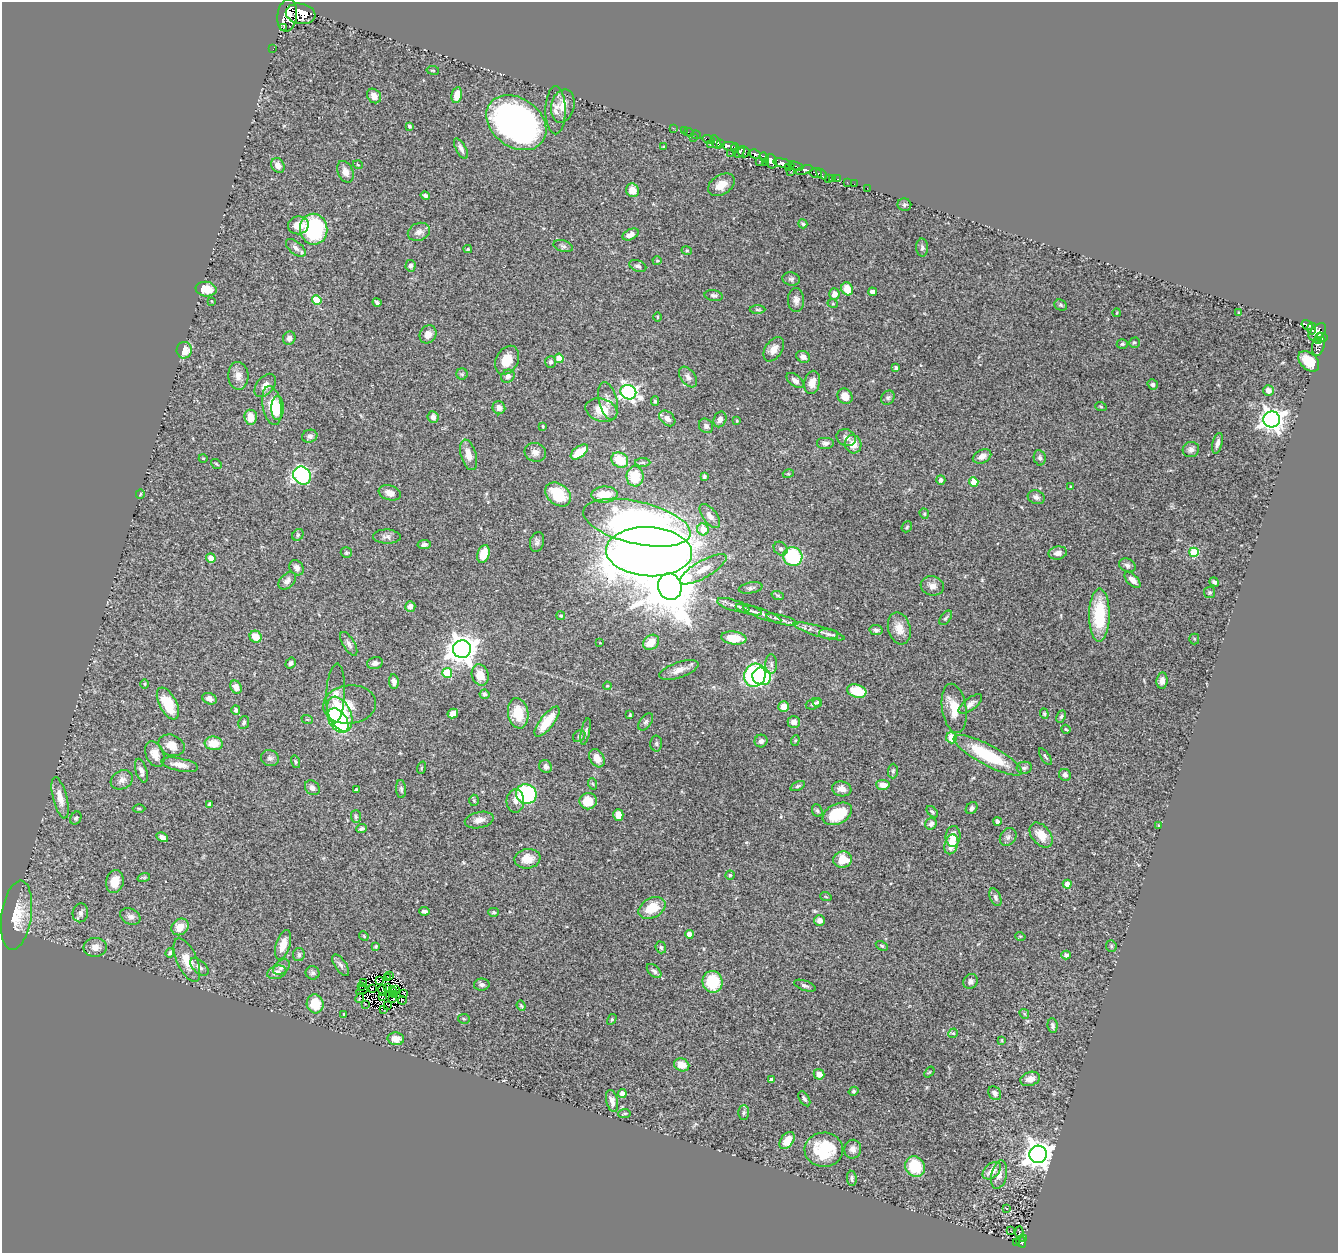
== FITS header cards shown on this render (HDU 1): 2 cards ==
NAXIS1  =                 1336
NAXIS2  =                 1251

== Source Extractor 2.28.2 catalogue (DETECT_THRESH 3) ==
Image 1336 x 1251 px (HDU 1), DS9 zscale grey, 1 PNG px = 1 image px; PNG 1340 x 1255 px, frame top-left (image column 1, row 1251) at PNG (2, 2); each listed source drawn as its Kron ellipse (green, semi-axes under 4 px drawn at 4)
Background 0.543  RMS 0.037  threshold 0.11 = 3 sigma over >= 5 px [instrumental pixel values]
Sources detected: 395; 9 with non-positive FLUX_AUTO (blend fragments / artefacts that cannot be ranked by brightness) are neither listed nor drawn; the other 386 listed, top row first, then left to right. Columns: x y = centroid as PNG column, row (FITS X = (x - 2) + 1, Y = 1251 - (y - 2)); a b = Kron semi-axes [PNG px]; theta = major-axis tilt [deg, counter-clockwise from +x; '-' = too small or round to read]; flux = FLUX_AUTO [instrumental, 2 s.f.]
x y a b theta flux
301 14 15 10 -10 1500
287 15 16 10 82 1800
283 28 3 2 - 12000
273 49 2 2 - 5.6
433 70 6 3 -9 2.4
457 95 8 5 79 30
374 96 8 6 -50 15
563 106 17 11 76 30
556 110 24 10 90 23
516 123 32 24 -36 960
409 126 4 3 - 4.4
673 128 3 2 - 3
684 131 2 2 - 5.2
689 132 5 2 - 6.5
696 135 5 3 - 21
693 138 3 2 - 37
709 140 6 3 -15 17
716 142 7 4 -60 280
720 144 4 3 - 290
710 145 3 2 - 15
730 146 7 3 -7 310
663 147 3 3 - 2.5
735 148 4 4 - 120
461 149 11 5 -61 9.9
740 152 6 3 58 140
744 152 6 5 - 110
730 153 3 2 - 38
755 154 5 4 - 320
764 157 5 4 - 200
760 161 4 3 - 35
771 161 7 5 -66 360
765 163 3 3 - 38
784 163 11 4 -15 730
278 165 8 6 -55 14
358 165 5 3 - 2
796 166 7 2 -18 81
788 168 3 3 - 66
804 170 9 4 18 370
345 172 11 7 -66 15
791 172 4 2 - 56
816 173 6 5 - 140
822 174 6 3 -42 37
833 178 3 3 - 28
828 179 3 2 - 7.3
838 179 3 2 - 9
847 182 2 2 - 1.7
854 184 2 2 - 2.7
721 185 14 9 32 31
867 188 3 2 - 7.4
633 190 7 6 - 30
425 196 5 4 - 5.5
904 205 7 6 - 4.9
803 224 5 4 - 4
298 225 10 9 - 26
314 229 15 13 -82 220
419 232 11 8 23 13
631 234 8 5 24 15
563 246 10 5 -16 7.2
296 248 11 6 -39 11
922 248 9 6 -88 7
468 249 4 3 - 3
687 251 5 3 - 2.5
657 261 4 4 - 2.9
410 266 6 5 - 6.9
638 266 9 5 -23 7.7
791 279 9 6 -8 6.4
206 289 10 7 -8 38
847 289 7 5 -60 36
872 292 4 4 - 18
834 294 6 5 - 14
714 295 9 5 -10 6.8
317 300 5 4 - 81
796 300 12 8 -88 13
212 301 3 2 - 1.7
377 302 4 3 - 4.7
833 304 5 3 - 2.3
1061 305 7 5 -24 4.3
757 310 8 3 -1 3.2
1239 312 4 3 - 2
1117 313 4 3 - 1.9
657 317 5 3 - 2.2
1307 325 6 4 -34 130
1312 329 6 3 87 100
1317 332 10 6 43 190
428 334 9 8 - 17
1321 337 6 4 10 160
289 338 7 6 - 9
1318 341 4 3 - 43
1134 343 5 5 - 3.9
1122 344 5 4 - 3.4
1318 344 12 6 79 190
774 349 13 8 58 19
184 350 8 7 - 40
803 357 7 5 -27 9.5
559 358 4 4 - 30
507 360 15 11 62 39
1309 361 12 8 -43 44
551 362 6 5 - 7.2
896 368 4 4 - 7
462 374 6 5 - 4.3
238 376 14 10 -86 18
508 376 7 6 - 9.3
688 377 12 7 -54 12
795 380 10 5 -38 10
812 382 12 7 77 20
1153 384 5 5 - 5.8
265 385 13 8 50 18
1268 390 5 5 - 15
628 392 8 7 - 640
845 396 8 7 - 25
888 398 7 6 - 5.7
608 401 19 9 -76 22
655 401 5 4 - 3.1
272 406 20 9 -80 63
1101 407 6 3 -20 2.7
278 408 12 6 90 34
499 408 7 6 - 12
601 410 16 11 -16 50
251 417 7 6 - 26
433 417 6 5 - 13
667 418 9 6 -42 13
720 419 8 6 66 10
1272 419 8 8 - 1900
737 421 4 3 - 2.5
543 426 3 2 - 2.1
706 426 8 6 -48 7.5
310 436 8 6 17 8.4
846 438 10 8 -25 11
825 443 9 6 0 7.6
1217 443 11 5 76 11
853 444 9 8 - 27
1191 449 8 7 - 9.5
535 452 11 9 -20 13
579 452 10 5 37 53
469 455 16 7 -74 25
982 456 10 6 24 16
203 458 4 3 - 1.9
1040 458 8 6 -79 5.6
620 460 9 7 -32 59
643 462 7 4 0 4
216 464 6 4 -37 3
788 474 5 3 - 2.2
302 476 9 8 - 380
635 476 10 8 89 66
704 477 3 3 - 3.9
941 480 5 4 - 6.6
974 482 5 4 - 39
1071 487 4 3 - 4.4
390 493 11 7 -18 17
140 494 5 4 - 3.1
558 494 14 10 -38 76
605 495 13 8 2 48
1036 497 9 6 -20 8.4
924 514 5 4 - 3.2
710 516 14 7 -54 16
637 523 55 21 -13 1200
907 527 6 4 49 3.7
703 529 6 5 - 39
298 535 6 5 - 4.2
387 537 14 7 -1 10
537 542 10 7 76 7.6
424 544 6 4 10 7.1
781 549 7 6 - 7.3
649 552 43 24 -3 4800
1194 552 5 4 - 130
346 553 6 5 - 3.5
1058 553 9 6 12 14
483 554 9 6 72 49
793 557 10 9 - 150
211 558 5 4 - 18
1127 565 8 6 -28 8.1
297 568 8 6 -53 11
703 569 26 8 30 32
1132 580 10 5 -45 14
287 581 10 6 43 11
1214 582 5 4 - 6.4
932 586 12 9 -15 14
670 587 13 11 -74 13000
751 588 12 5 10 7.3
1210 592 5 5 - 4.1
778 596 6 4 -20 3.5
733 605 17 5 -17 13
410 606 5 5 - 11
749 610 13 4 -16 9.4
762 614 20 5 -21 14
1099 615 26 10 89 120
561 616 4 4 - 3.4
946 618 8 5 52 5.1
782 620 16 4 -15 9.3
899 628 16 11 -75 28
876 630 6 5 - 5.7
819 631 26 5 -16 19
828 634 9 5 -6 8.7
256 637 6 5 - 37
734 638 13 6 -6 53
1194 639 5 5 - 3.2
651 642 9 6 40 38
600 643 3 2 - 1.4
349 644 13 6 -59 11
462 649 9 9 - 3100
291 663 6 4 56 5.7
375 663 8 6 14 8.8
771 664 10 6 -89 7.5
679 670 20 7 19 23
447 673 5 5 - 91
480 675 11 8 -72 34
755 675 12 10 66 450
762 676 9 8 - 200
1162 681 8 5 83 13
394 682 7 4 -83 9.4
145 684 5 3 - 2.5
607 686 4 3 - 2.2
236 687 7 5 -57 17
857 691 10 6 -16 69
336 694 30 9 87 24
484 694 5 5 - 4.5
209 699 7 5 -24 13
817 702 4 4 - 2.9
168 703 17 8 -63 72
350 704 26 19 6 39
813 704 7 5 18 6.3
970 704 14 6 37 11
784 706 5 5 - 27
954 708 25 12 -81 43
236 710 5 4 - 5.5
518 713 15 10 -80 58
340 714 18 11 -66 290
453 714 5 4 - 23
1044 714 5 4 - 3.1
630 715 3 3 - 2.6
1061 716 6 4 62 3.9
307 719 6 3 -19 2.7
338 720 14 8 -58 160
547 722 18 7 52 53
646 722 10 5 53 6.3
794 722 6 6 - 14
244 723 7 5 69 5.6
1066 729 5 3 - 2.3
586 731 14 4 79 7.4
579 736 7 5 42 5.9
952 738 5 5 - 45
795 740 5 4 - 3
761 741 6 6 - 8.5
214 743 9 7 -7 37
656 744 8 6 -89 4.4
172 745 13 10 -22 25
155 754 13 9 -66 23
988 755 38 10 -28 150
1045 757 10 3 -56 4.4
270 758 9 8 - 8.1
597 758 10 7 -60 27
296 762 6 4 -74 3.4
180 765 18 6 -11 22
546 767 7 6 - 9.1
421 768 6 4 72 2
1024 768 7 6 - 6.5
141 771 12 5 -73 12
893 771 7 5 89 4.8
1065 775 6 5 - 9.6
122 780 11 9 29 13
593 784 6 3 -70 2.7
883 785 6 5 - 20
798 786 8 4 25 4.3
312 788 8 6 -44 10
401 789 9 5 -86 5.8
842 789 10 7 -10 16
356 790 3 3 - 6.6
526 794 10 10 - 210
60 798 21 7 -76 28
474 800 6 5 - 3.3
515 801 11 9 -89 15
588 801 8 8 - 43
210 804 4 4 - 12
139 808 6 4 -1 3
972 808 7 5 48 6.5
817 811 6 5 - 4.1
932 812 7 4 -41 3.5
837 814 15 10 26 85
618 815 6 5 - 23
356 816 6 5 - 4.4
76 818 7 5 62 4.7
479 820 14 8 12 18
997 821 4 4 - 10
931 824 6 5 - 9.7
1159 826 3 3 - 3.3
361 828 5 4 - 5.5
1041 835 14 9 -50 33
953 836 10 7 85 24
162 837 6 4 -28 11
1008 837 10 7 52 8.5
951 844 10 6 74 32
527 859 13 9 9 29
843 859 9 8 - 46
730 875 4 4 - 2.8
144 877 6 4 19 3.2
115 882 11 8 77 31
1067 884 4 4 - 27
826 897 6 3 -19 2.3
995 897 9 5 -67 6.8
652 908 14 9 27 56
424 911 5 3 - 6.8
494 912 5 4 - 3.8
80 913 9 7 78 10
16 915 35 15 82 63
130 916 11 7 -25 11
819 920 5 5 - 14
180 927 9 7 39 30
689 934 4 4 - 29
364 936 5 4 - 2.4
1020 936 5 3 - 2.1
283 945 15 7 74 33
376 946 4 4 - 3.2
882 946 6 4 -30 3.7
1111 946 6 5 - 3.8
95 947 11 9 5 16
661 947 6 5 - 4.5
170 953 5 4 - 5.1
299 955 7 6 - 6
1066 955 4 4 - 8.4
187 960 23 10 -66 49
341 965 12 5 -56 9.2
199 967 11 6 -41 11
282 967 9 6 40 9.8
654 971 9 5 -44 6.6
277 972 10 6 18 12
313 973 7 7 - 6.5
390 976 3 2 - 3.2
387 978 2 2 - 3.3
380 981 4 2 - 1.3
970 981 8 7 - 9.3
712 982 11 10 - 94
363 983 3 2 - 2.7
482 985 8 6 3 6.8
805 986 11 5 -19 6.5
362 987 2 2 - 0.48
387 987 3 2 - 5.2
373 988 4 2 - 3.5
396 989 3 2 - 2.1
362 990 6 2 30 0.87
383 990 5 2 - 4.7
392 991 4 3 - 0.5
395 994 3 2 - 0.37
403 994 3 2 - 2.9
382 997 3 2 - 1.2
360 998 5 3 - 1.8
393 999 3 2 - 2.7
402 1000 4 3 - 5.6
315 1004 9 8 - 67
366 1004 2 2 - 2.1
388 1006 3 2 - 1.5
521 1006 5 4 - 3.1
384 1009 4 2 - 2.9
344 1014 3 2 - 2.1
1024 1014 5 4 - 2.8
464 1019 6 5 - 3.8
612 1019 6 3 59 2.6
1052 1026 7 5 -84 5.4
953 1033 5 4 - 3.7
396 1039 8 6 -4 23
1002 1040 4 4 - 2.3
682 1065 8 6 -23 30
929 1072 6 3 52 2.5
819 1074 5 5 - 22
1030 1079 10 7 18 18
771 1080 4 3 - 7.7
854 1091 5 4 - 3.7
622 1093 4 4 - 12
995 1093 7 6 - 10
804 1099 8 5 -59 5.9
612 1101 11 6 -77 16
744 1113 7 5 88 5.1
624 1114 6 2 6 2.5
787 1140 9 6 54 34
853 1149 9 8 - 13
824 1150 19 17 1 120
1038 1154 9 8 - 2800
915 1167 10 9 - 89
992 1171 10 7 41 23
999 1175 14 7 77 16
852 1178 7 5 -82 5.5
1007 1209 3 3 - 23
1010 1231 2 2 - 2.1
1019 1232 5 2 - 3
1024 1239 3 2 - 15
1017 1242 4 2 - 14
1021 1242 6 4 -53 62
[9 non-positive-flux detections neither listed nor drawn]